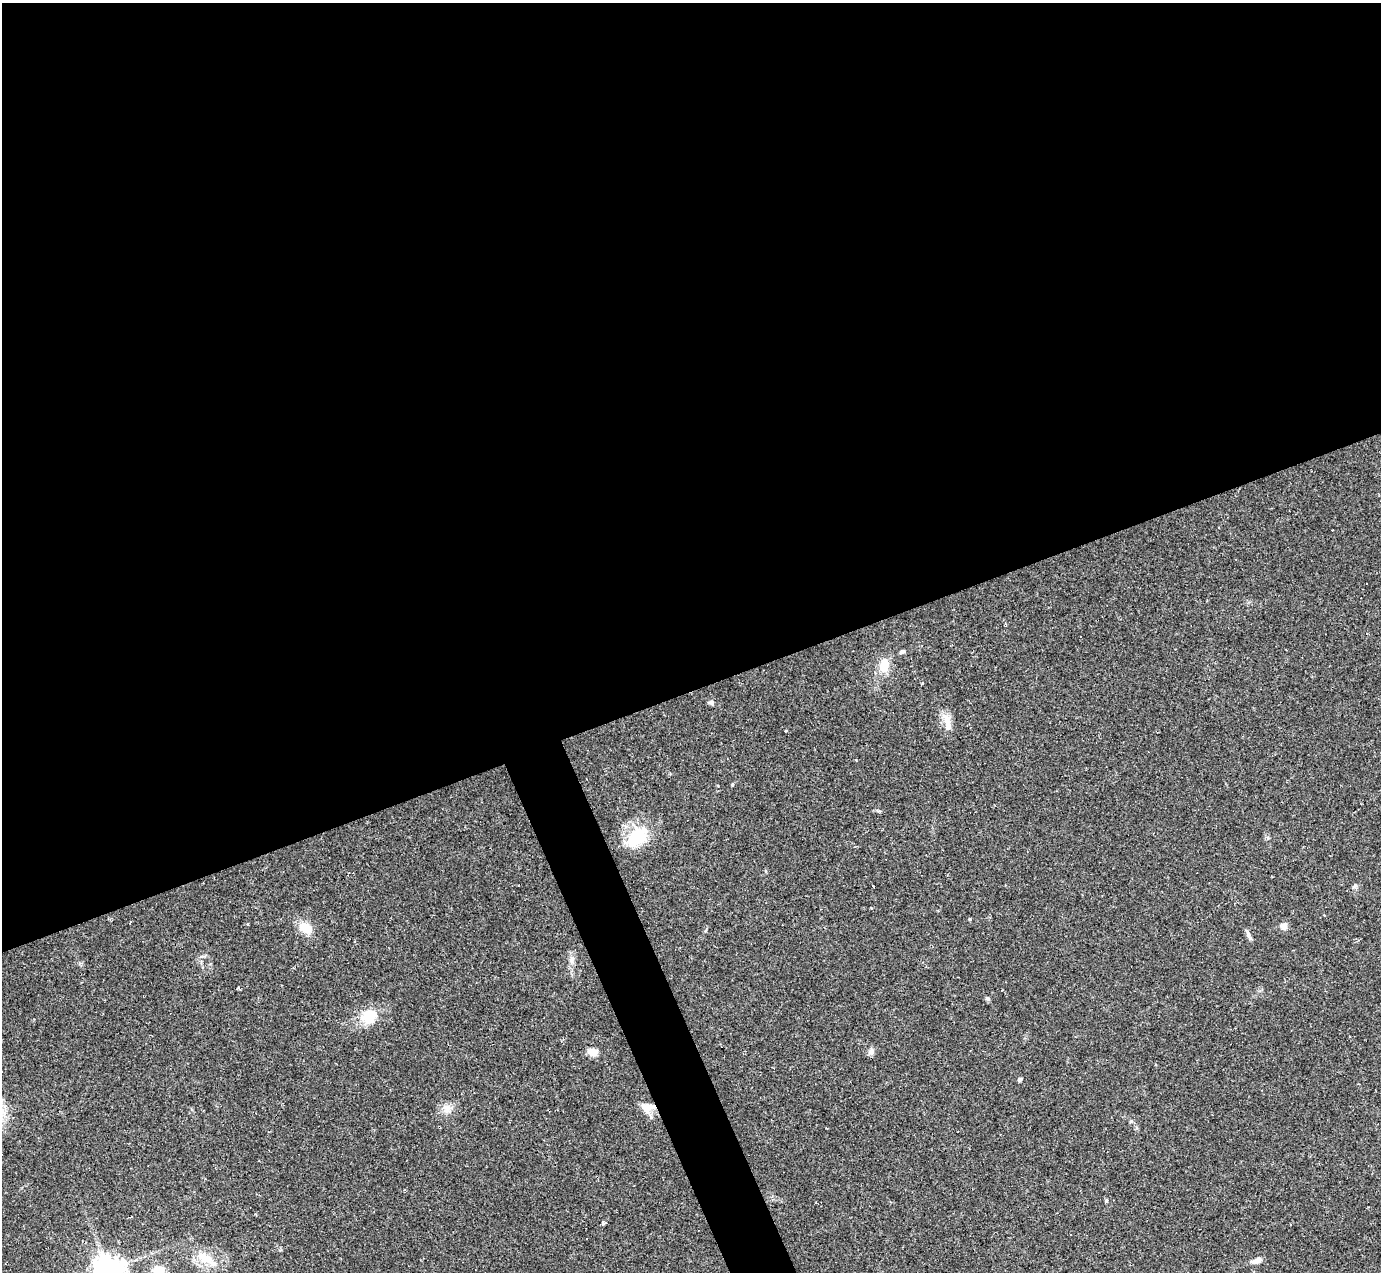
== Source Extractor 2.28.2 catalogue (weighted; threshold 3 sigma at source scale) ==
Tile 2 of 4 x 4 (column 2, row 1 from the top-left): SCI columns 1381-2759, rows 4087-5356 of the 5518 x 5503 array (HDU 1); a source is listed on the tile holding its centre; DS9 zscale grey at full resolution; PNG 1383 x 1274 px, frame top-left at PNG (2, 3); no overlay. Shown black and unused: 56% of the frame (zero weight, under 2 of 3 exposures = <1% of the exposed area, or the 3 px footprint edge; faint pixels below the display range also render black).
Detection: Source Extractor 2.28.2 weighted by HDU 2 'WHT'; one run over the whole footprint, this tile lists its part. Background 0.0882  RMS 0.006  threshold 0.0271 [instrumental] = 3 sigma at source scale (4.5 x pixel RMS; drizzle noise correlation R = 1.50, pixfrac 1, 0.05/0.05 arcsec/px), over >= 5 px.
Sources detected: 35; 6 cosmic-ray / hot-pixel residue — not listed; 1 inside a brighter listed object's ellipse — not listed separately; the other 28 listed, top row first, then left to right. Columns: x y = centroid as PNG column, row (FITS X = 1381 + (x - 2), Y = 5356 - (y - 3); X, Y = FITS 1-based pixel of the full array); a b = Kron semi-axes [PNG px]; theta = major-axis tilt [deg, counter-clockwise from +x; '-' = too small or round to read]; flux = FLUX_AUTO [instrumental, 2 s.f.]
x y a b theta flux
1332 530 3 2 - 0.76
902 652 10 3 19 1.1
884 666 15 10 78 11
923 683 3 3 - 1
711 703 7 6 - 1.4
947 720 15 9 -59 5.3
732 785 5 3 - 0.59
637 837 28 16 52 27
1355 886 6 5 - 1.3
970 919 4 3 - 0.66
1283 926 8 7 - 3.4
305 928 14 10 -32 9.6
1250 937 10 4 -50 1.7
572 959 10 7 78 2.7
988 998 6 4 -37 1.1
368 1017 16 16 - 14
871 1051 9 8 - 2.2
593 1052 11 8 5 4.5
1019 1080 5 4 - 1.1
647 1107 18 13 10 6.5
447 1108 13 10 -67 4.5
1106 1200 5 4 - 0.68
603 1223 4 3 - 2.8
587 1238 3 3 - 7.5
205 1258 30 12 -31 13
1257 1260 13 6 20 3.4
159 1270 11 10 - 9.6
109 1271 9 9 - 740
Overlapping masked pixels (flux is a lower limit): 1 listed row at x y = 647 1107
Isophote crosses this tile's border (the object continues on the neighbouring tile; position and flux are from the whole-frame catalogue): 2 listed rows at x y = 159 1270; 109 1271